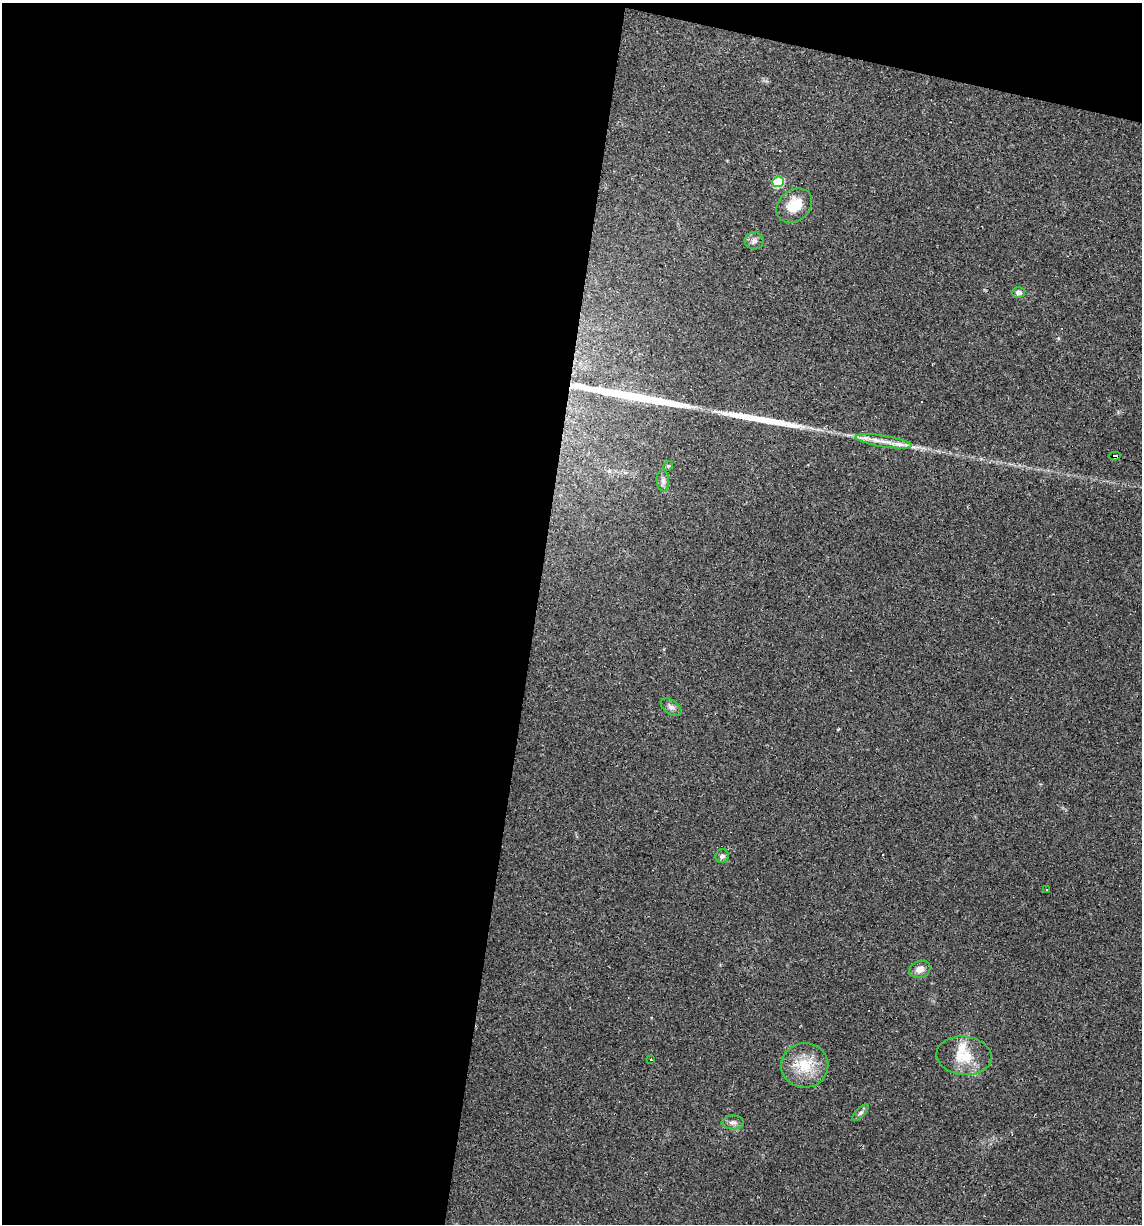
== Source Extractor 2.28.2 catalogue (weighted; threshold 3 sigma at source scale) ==
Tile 1 of 4 x 4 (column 1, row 1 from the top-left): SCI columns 114-1253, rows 3666-4887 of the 4907 x 4887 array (HDU 1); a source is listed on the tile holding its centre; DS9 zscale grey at full resolution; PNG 1144 x 1226 px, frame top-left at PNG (2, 3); each listed source drawn as its Kron ellipse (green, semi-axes under 4 px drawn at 4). Shown black and unused: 49% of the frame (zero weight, under 2 of 3 exposures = <1% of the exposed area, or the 3 px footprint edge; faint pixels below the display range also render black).
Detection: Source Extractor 2.28.2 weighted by HDU 2 'WHT'; one run over the whole footprint, this tile lists its part. Background 0.0519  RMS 0.0065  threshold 0.0294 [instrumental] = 3 sigma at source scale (4.5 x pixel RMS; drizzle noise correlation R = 1.50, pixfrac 1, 0.05/0.05 arcsec/px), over >= 5 px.
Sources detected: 25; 4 cosmic-ray / hot-pixel residue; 2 long thin detections or spike segments (spike, bleed or trail) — neither listed nor drawn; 2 inside a brighter listed object's ellipse — not listed separately; the other 17 listed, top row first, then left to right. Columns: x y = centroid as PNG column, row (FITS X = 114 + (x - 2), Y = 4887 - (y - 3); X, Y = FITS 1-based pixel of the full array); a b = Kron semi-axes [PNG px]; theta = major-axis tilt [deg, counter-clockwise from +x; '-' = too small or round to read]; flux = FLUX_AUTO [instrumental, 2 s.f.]
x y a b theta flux
778 182 6 5 - 32
794 206 19 15 40 15
754 241 9 8 - 2.8
1018 292 6 5 - 2.5
884 441 28 5 -9 8.2
1115 456 5 4 - 150
668 466 5 4 - 0.78
663 480 11 6 -88 2.5
671 707 12 7 -35 2.7
722 856 7 6 - 2.1
1046 890 2 2 - 0.54
920 969 10 8 20 4.5
964 1056 28 19 -6 18
651 1060 3 2 - 1.1
805 1065 23 22 - 21
860 1113 10 4 45 1.9
733 1122 11 7 -1 2.7
Overlapping masked pixels (flux is a lower limit): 1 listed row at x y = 1115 456